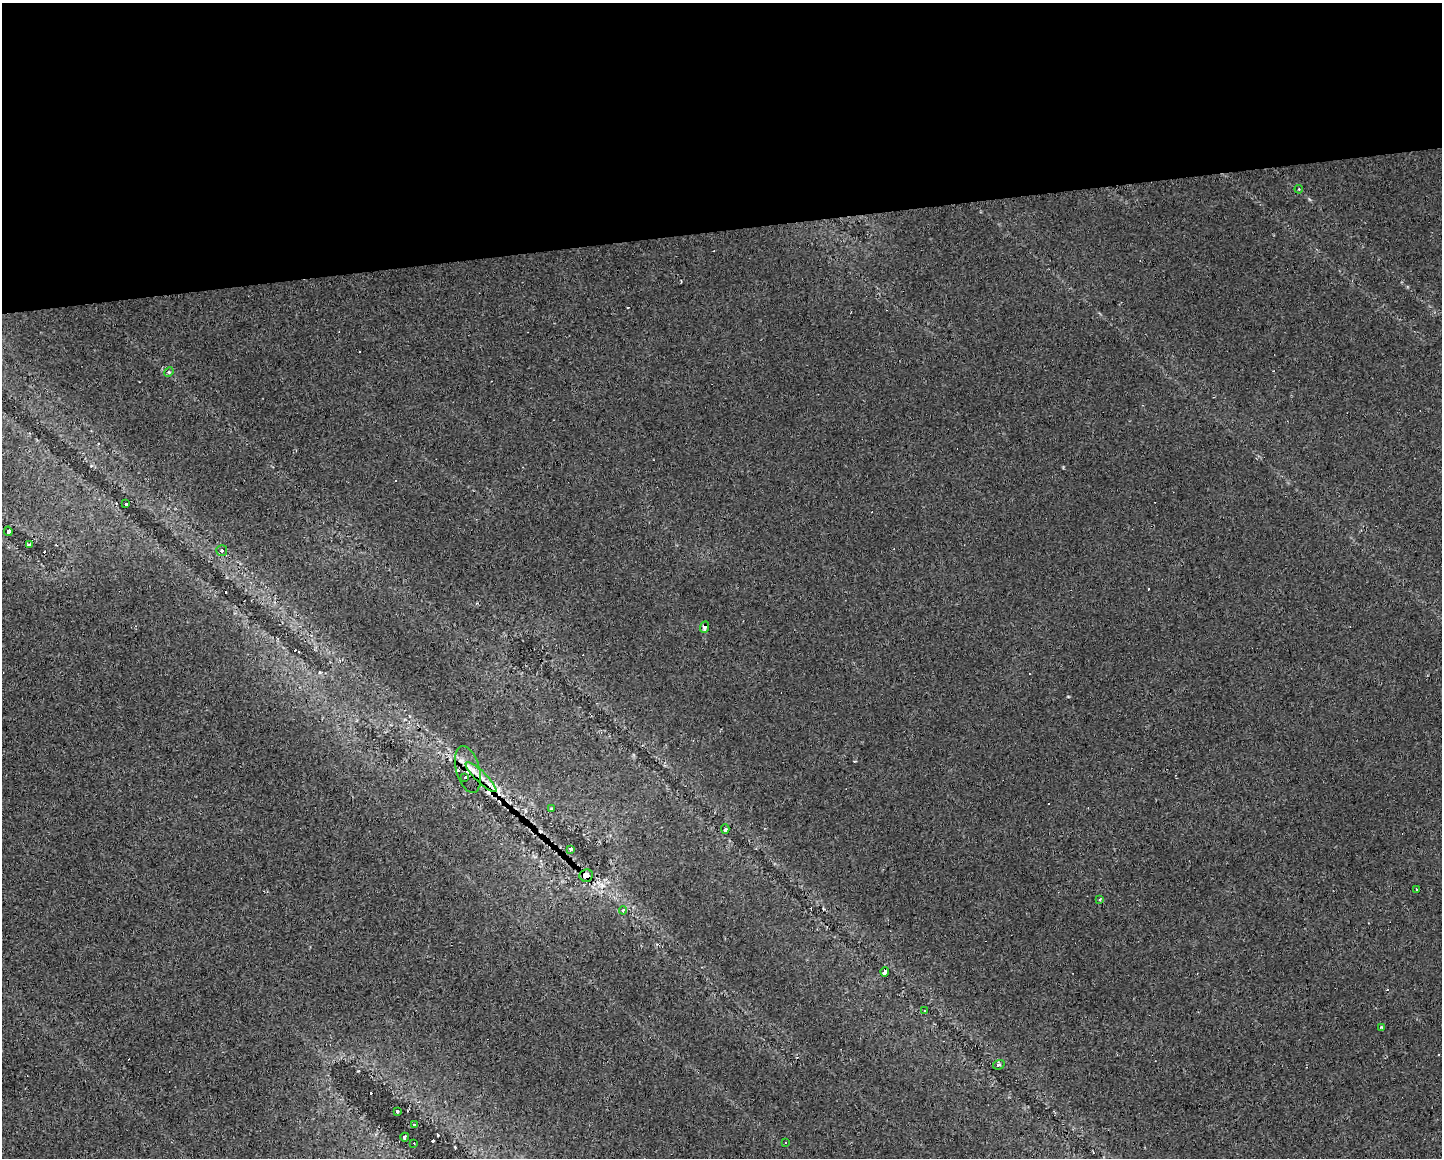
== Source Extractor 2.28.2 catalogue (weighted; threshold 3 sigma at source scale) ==
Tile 2 of 3 x 4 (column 2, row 1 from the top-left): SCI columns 1448-2887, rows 3467-4622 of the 4377 x 4622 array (HDU 1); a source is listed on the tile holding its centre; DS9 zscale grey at full resolution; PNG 1444 x 1160 px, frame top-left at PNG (2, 3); each listed source drawn as its Kron ellipse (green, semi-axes under 4 px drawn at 4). Shown black and unused: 20% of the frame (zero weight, under 2 of 3 exposures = <1% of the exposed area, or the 3 px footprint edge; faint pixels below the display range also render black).
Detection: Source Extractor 2.28.2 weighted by HDU 2 'WHT'; one run over the whole footprint, this tile lists its part. Background 0.0146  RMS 0.0062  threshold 0.0277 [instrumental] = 3 sigma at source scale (4.5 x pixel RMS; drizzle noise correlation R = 1.50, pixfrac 1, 0.0396/0.0396 arcsec/px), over >= 5 px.
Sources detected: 47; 21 cosmic-ray / hot-pixel residue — neither listed nor drawn; the other 26 listed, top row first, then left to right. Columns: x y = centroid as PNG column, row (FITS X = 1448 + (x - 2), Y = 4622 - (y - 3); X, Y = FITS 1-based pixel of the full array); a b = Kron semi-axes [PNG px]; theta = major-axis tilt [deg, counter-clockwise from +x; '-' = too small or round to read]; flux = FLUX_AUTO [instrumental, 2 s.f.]
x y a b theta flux
1299 189 4 3 - 0.52
169 372 5 4 - 0.74
126 504 4 3 - 12
8 531 5 4 - 11
29 545 4 3 - 12
222 551 5 5 - 1.4
705 627 6 3 69 12
468 770 24 11 -75 9.9
465 777 4 3 - 11
481 777 21 5 -45 7.2
552 809 3 3 - 1.9
725 829 5 3 - 12
570 849 4 3 - 3.3
586 875 7 6 - 6.4
1417 889 3 3 - 7
1100 899 3 3 - 0.95
623 910 4 3 - 1.2
885 972 4 4 - 8.3
925 1011 3 2 - 1.1
1381 1027 3 3 - 0.83
999 1065 6 4 19 1
397 1111 3 3 - 1.2
414 1125 2 2 - 0.85
405 1137 4 3 - 1.4
414 1143 3 2 - 0.74
785 1143 3 2 - 0.57
Overlapping masked pixels (flux is a lower limit): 6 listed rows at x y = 705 627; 468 770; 465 777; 481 777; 586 875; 885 972